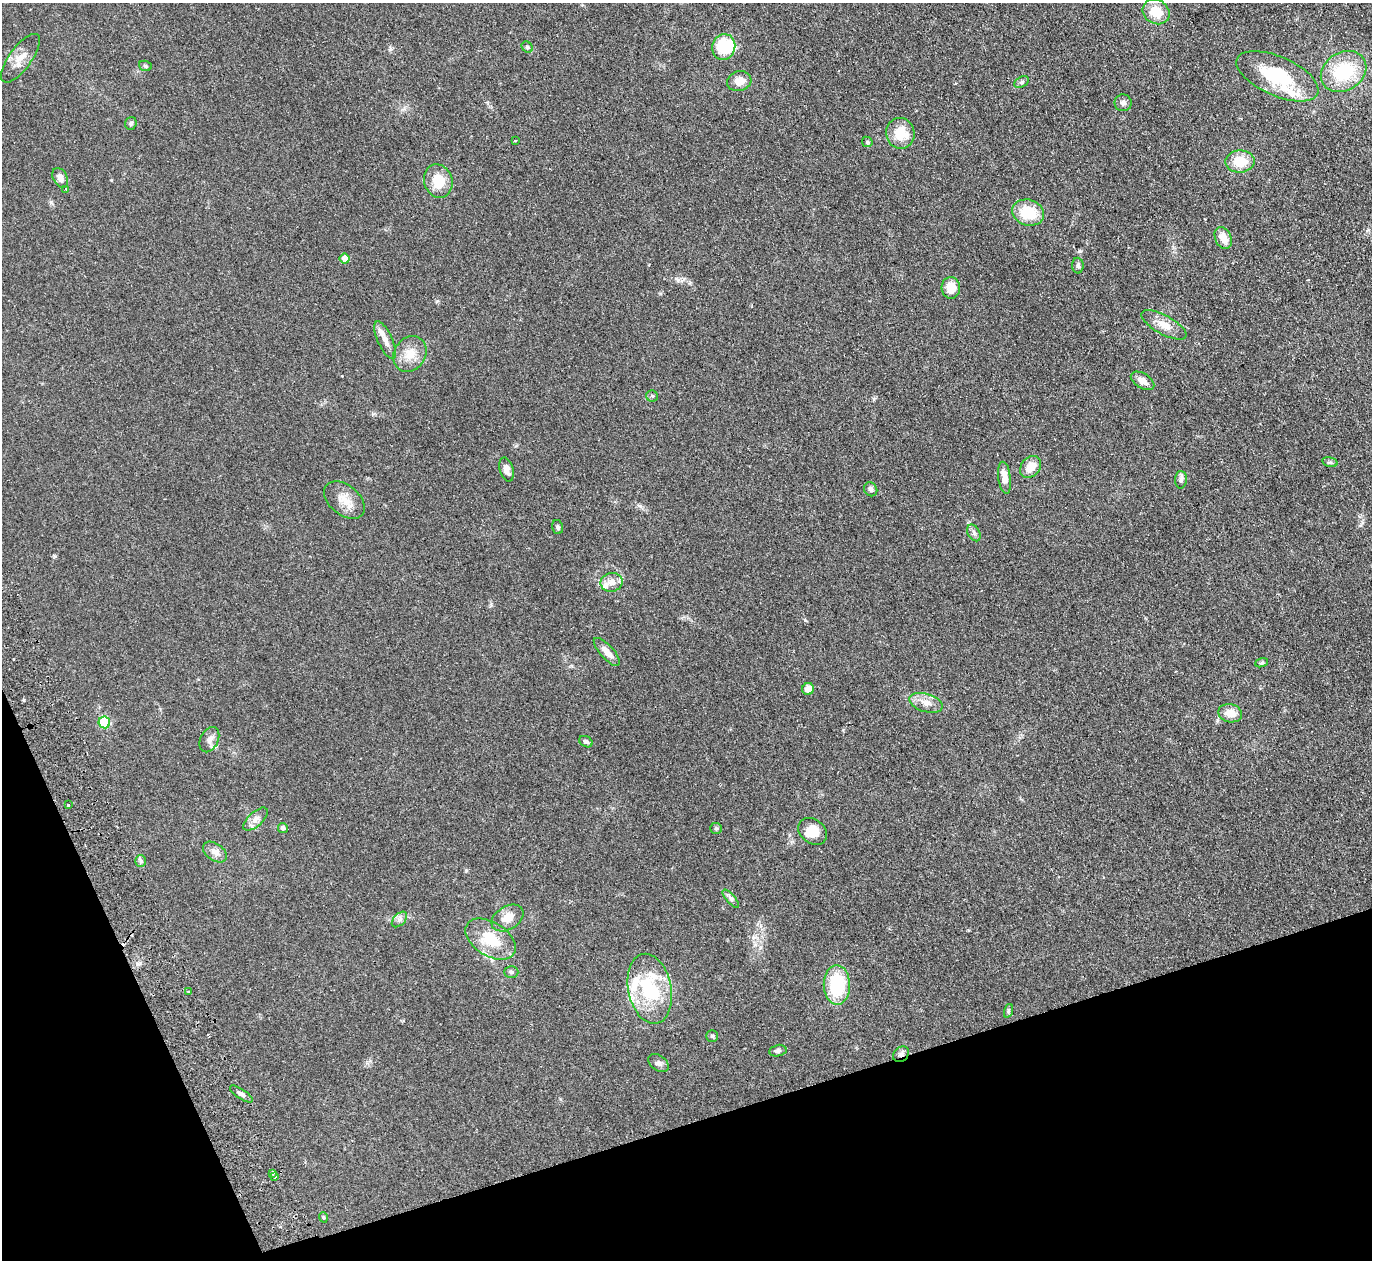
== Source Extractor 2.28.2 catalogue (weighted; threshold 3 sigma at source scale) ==
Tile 14 of 4 x 4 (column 2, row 4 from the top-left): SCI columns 1425-2794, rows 304-1561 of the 5589 x 5512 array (HDU 1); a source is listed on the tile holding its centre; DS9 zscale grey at full resolution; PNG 1374 x 1262 px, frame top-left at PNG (2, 3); each listed source drawn as its Kron ellipse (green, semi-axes under 4 px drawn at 4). Shown black and unused: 16% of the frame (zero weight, under 2 of 3 exposures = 3% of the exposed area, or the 3 px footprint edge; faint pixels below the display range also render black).
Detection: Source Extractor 2.28.2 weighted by HDU 2 'WHT'; one run over the whole footprint, this tile lists its part. Background 0.108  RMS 0.01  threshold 0.0448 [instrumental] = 3 sigma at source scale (4.5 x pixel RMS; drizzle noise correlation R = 1.50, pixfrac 1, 0.05/0.05 arcsec/px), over >= 5 px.
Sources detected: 78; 2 inside a brighter object's white glare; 1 cosmic-ray / hot-pixel residue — neither listed nor drawn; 5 inside a brighter listed object's ellipse — not listed separately; the other 70 listed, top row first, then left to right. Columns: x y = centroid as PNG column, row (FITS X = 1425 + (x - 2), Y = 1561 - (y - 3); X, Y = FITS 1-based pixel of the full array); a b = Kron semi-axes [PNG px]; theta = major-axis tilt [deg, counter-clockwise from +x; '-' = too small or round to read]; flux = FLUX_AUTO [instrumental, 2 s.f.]
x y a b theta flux
1156 12 14 12 -31 18
527 47 6 5 - 1.5
724 47 13 11 76 35
20 58 29 11 54 12
145 66 6 5 - 1.4
1344 71 24 19 32 54
1277 76 44 19 -24 63
739 81 12 10 14 9.1
1022 82 8 5 27 2
1123 103 8 8 - 3.4
131 123 6 5 - 1.8
900 133 15 14 - 21
516 140 3 2 - 0.93
867 142 5 5 - 1.4
1240 161 14 11 1 21
60 178 10 7 -62 4.9
438 181 17 14 -74 22
66 189 3 3 - 0.81
1028 213 16 12 -17 29
1223 238 11 8 -66 11
345 259 5 5 - 6.5
1078 266 8 6 -87 2.4
951 288 11 9 -86 14
1164 325 25 9 -29 12
385 340 20 7 -65 7.3
410 354 19 15 57 15
1143 381 13 7 -31 8.2
652 396 6 5 - 1.7
1330 462 8 4 -15 1.6
1031 467 12 9 48 13
506 469 12 6 -76 5.3
1004 478 16 6 -83 9.5
1181 480 9 6 88 2.6
871 489 7 6 - 3
344 500 23 15 -39 14
558 527 7 5 -74 1.9
974 533 9 5 -61 2.8
612 582 11 9 12 7
607 652 18 6 -47 8.4
1262 663 7 4 19 1.4
808 689 6 6 - 7.7
926 703 17 9 -16 8.5
1230 713 12 9 -13 11
104 722 6 5 - 76
209 740 13 9 64 5.4
586 742 7 5 -30 2
68 805 3 3 - 2.8
255 819 15 7 42 5.1
283 828 5 4 - 2.8
716 828 6 5 - 1.4
812 831 16 12 -38 13
215 852 13 8 -36 6.3
141 861 6 5 - 2
731 899 11 4 -50 2.8
507 918 17 11 32 13
399 919 9 5 45 3
491 939 28 17 -32 32
511 972 7 5 -1 1.9
837 985 20 13 -89 50
650 989 35 21 -79 67
189 992 3 2 - 1.3
1008 1011 7 4 72 1.5
712 1036 6 6 - 1.5
778 1051 9 5 11 2.5
901 1054 9 7 42 3.2
659 1063 11 7 -36 3.4
241 1094 13 5 -34 3.2
272 1173 4 3 - 3.1
274 1177 4 3 - 2.7
323 1217 5 3 - 0.97
Overlapping masked pixels (flux is a lower limit): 1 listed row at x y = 901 1054
Unlisted compact peaks at least as high as the median listed source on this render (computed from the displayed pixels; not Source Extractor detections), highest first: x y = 805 620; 55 556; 437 301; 1079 251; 466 870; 24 700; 874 399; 678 280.